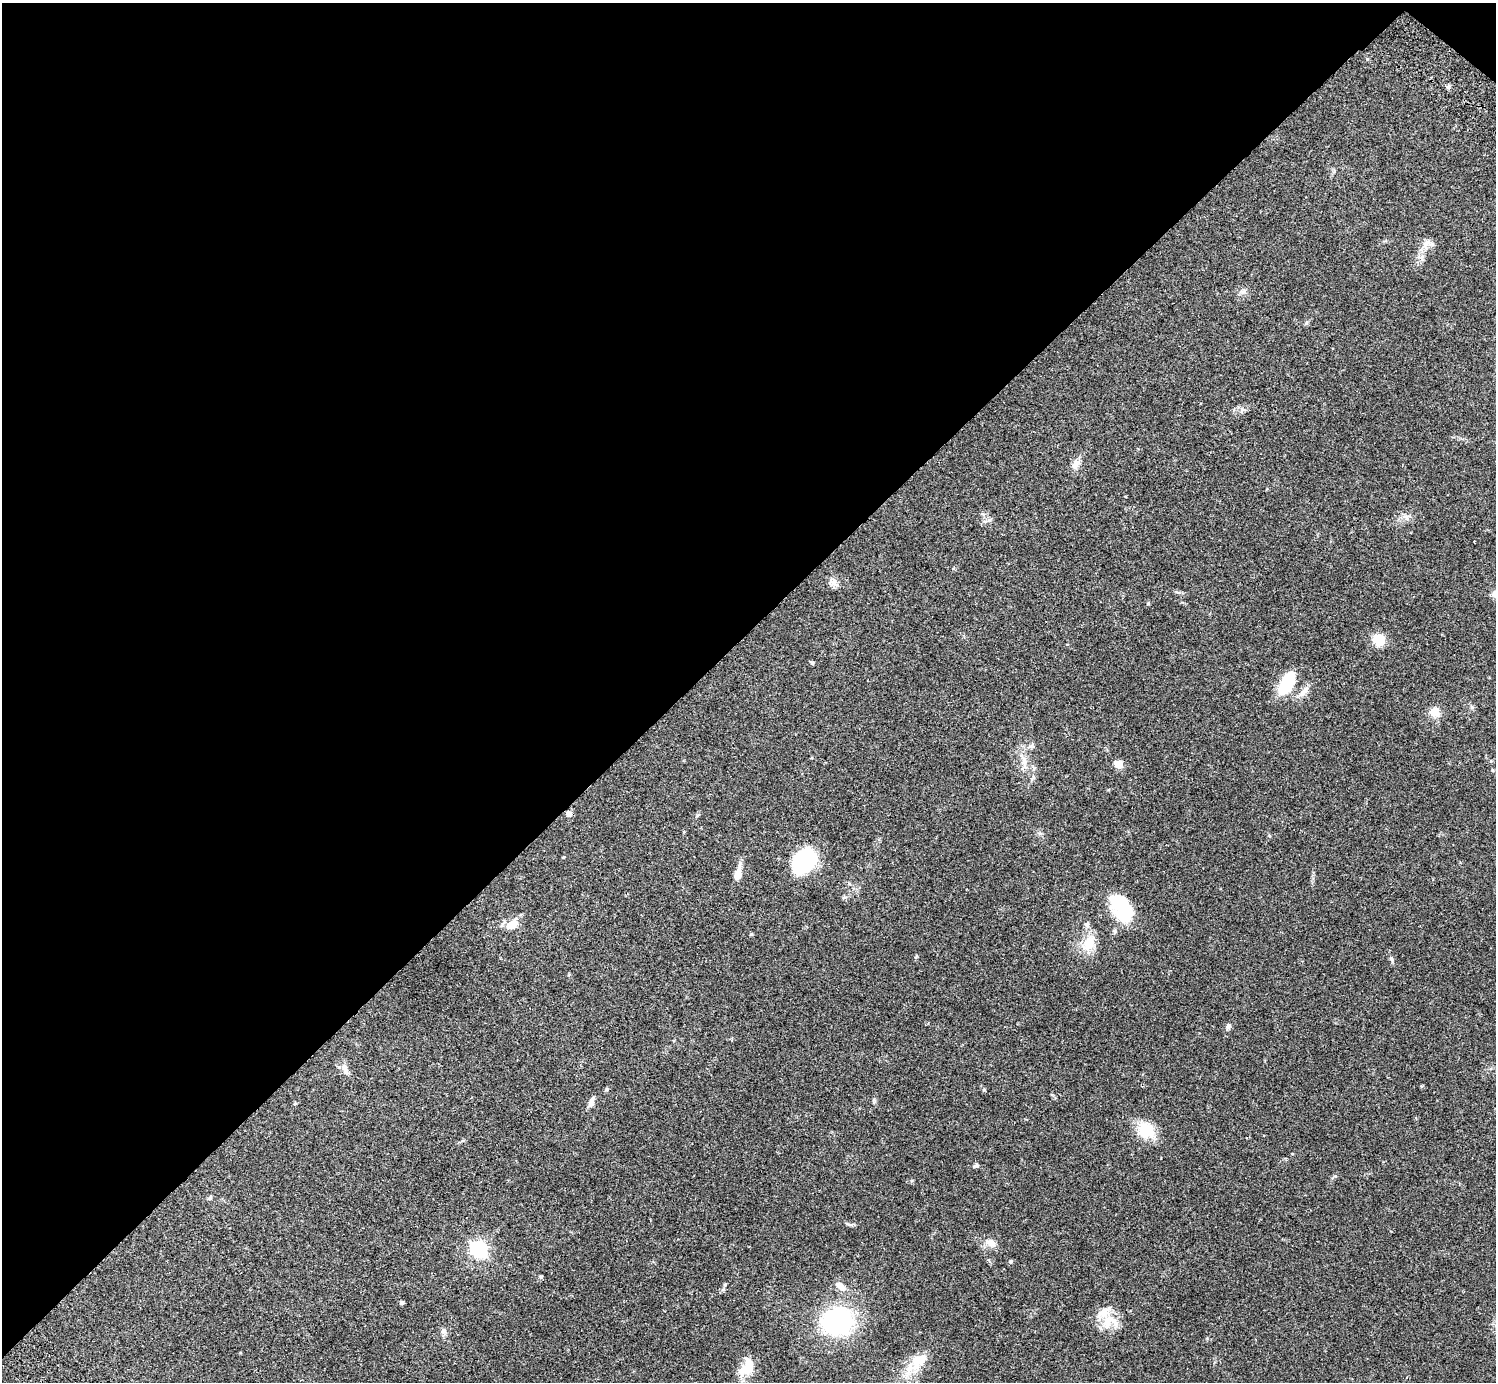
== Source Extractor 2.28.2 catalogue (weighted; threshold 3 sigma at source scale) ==
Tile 2 of 4 x 4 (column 2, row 1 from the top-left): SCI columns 1537-3030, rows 4347-5726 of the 6063 x 6071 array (HDU 1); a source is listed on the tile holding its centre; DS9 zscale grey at full resolution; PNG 1498 x 1384 px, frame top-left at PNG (2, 3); no overlay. Shown black and unused: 46% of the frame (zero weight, under 2 of 3 exposures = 3% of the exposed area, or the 3 px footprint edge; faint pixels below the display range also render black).
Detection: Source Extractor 2.28.2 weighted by HDU 2 'WHT'; one run over the whole footprint, this tile lists its part. Background 0.0823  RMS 0.0059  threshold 0.0265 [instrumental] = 3 sigma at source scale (4.5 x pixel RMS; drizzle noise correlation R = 1.50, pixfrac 1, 0.05/0.05 arcsec/px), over >= 5 px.
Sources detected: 54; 3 inside a brighter object's white glare — not listed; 5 inside a brighter listed object's ellipse — not listed separately; the other 46 listed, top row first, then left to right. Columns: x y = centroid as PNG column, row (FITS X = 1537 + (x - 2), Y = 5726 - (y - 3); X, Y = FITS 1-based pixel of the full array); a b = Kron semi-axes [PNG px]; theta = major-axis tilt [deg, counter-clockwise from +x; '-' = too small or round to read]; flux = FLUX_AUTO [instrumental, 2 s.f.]
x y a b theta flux
1448 87 7 5 89 1.1
1426 243 17 10 33 4.5
1422 258 7 4 -71 1.5
1242 292 9 6 5 1.9
1306 323 7 5 47 0.91
1075 464 16 9 64 4.2
1406 517 10 6 -71 2.1
834 582 11 8 69 2.9
1148 603 5 4 - 0.57
1379 640 11 10 - 13
812 663 6 5 - 0.74
1287 687 27 16 27 16
1434 712 12 11 - 6.6
1024 761 11 7 -90 3.2
1118 764 5 5 - 16
1492 770 5 3 - 0.54
569 814 5 5 - 3.5
564 857 4 3 - 0.56
804 861 26 18 50 48
738 873 21 8 76 5.9
1120 908 36 19 -66 27
512 925 17 10 34 7.6
751 934 4 4 - 0.71
1089 943 26 15 63 11
1391 959 7 5 -68 1.1
1228 1026 8 6 64 1.7
345 1069 18 8 -69 3.8
1421 1086 5 3 - 0.5
984 1089 5 4 - 0.83
591 1102 15 6 70 2.5
295 1103 6 4 48 0.63
1146 1130 21 19 -35 16
976 1166 8 5 19 1.1
210 1198 7 5 50 1
848 1224 13 4 -15 1.3
991 1243 13 9 -23 4.4
479 1249 7 7 - 170
1011 1261 5 4 - 0.69
540 1277 5 5 - 0.8
840 1286 16 8 -36 4.7
402 1302 5 5 - 0.91
837 1321 31 27 3 77
1108 1322 25 16 46 12
443 1331 9 6 0 1.8
919 1361 35 17 51 16
747 1370 24 14 30 10
Overlapping masked pixels (flux is a lower limit): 1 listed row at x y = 569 814
Unlisted compact peaks at least as high as the median listed source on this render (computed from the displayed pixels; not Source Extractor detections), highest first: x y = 725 1284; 874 1100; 989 520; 1367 59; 916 957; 1472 707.